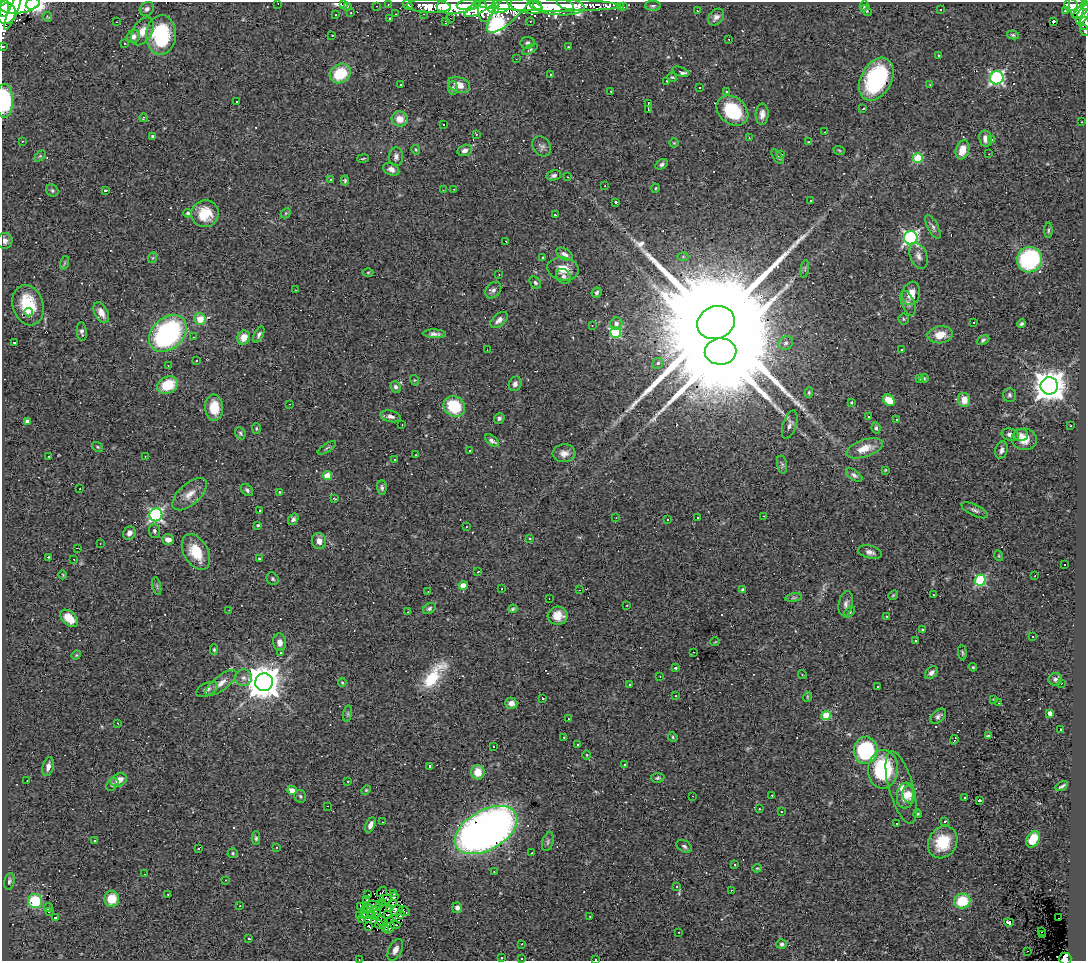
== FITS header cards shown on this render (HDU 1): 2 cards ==
NAXIS1  =                 1084
NAXIS2  =                  959

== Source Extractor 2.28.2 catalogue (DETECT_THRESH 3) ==
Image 1084 x 959 px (HDU 1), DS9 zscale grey, 1 PNG px = 1 image px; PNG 1088 x 963 px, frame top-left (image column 1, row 959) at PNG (2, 2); each listed source drawn as its Kron ellipse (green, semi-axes under 4 px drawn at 4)
Background 0.687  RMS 0.094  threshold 0.281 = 3 sigma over >= 5 px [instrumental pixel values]
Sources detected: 431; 2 with non-positive FLUX_AUTO (blend fragments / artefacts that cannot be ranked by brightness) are neither listed nor drawn; the other 429 listed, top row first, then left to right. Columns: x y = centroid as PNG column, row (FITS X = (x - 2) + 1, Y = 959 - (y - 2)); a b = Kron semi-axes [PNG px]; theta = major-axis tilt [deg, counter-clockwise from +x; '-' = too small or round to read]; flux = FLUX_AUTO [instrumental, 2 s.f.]
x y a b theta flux
278 3 2 2 - 3.4
20 4 20 9 9 4300
33 4 7 5 25 1000
344 4 3 3 - 16
388 4 3 2 - 8.6
407 5 5 3 - 37
456 5 19 8 5 1800
469 5 12 5 6 1600
492 5 10 6 -63 910
503 5 10 6 37 880
537 5 5 4 - 840
546 5 74 6 -1 1800
565 5 9 4 -20 350
1071 5 7 6 - 180
347 6 4 4 - 10
376 6 2 2 - 5.1
429 6 22 6 -2 440
480 6 17 6 32 880
511 6 34 11 48 1900
525 6 18 7 -15 2700
557 6 28 9 -5 1100
653 6 8 5 0 14
864 6 6 4 77 7.8
1076 6 13 7 -80 510
1084 6 4 3 - 220
4 7 9 5 85 3000
620 7 3 2 - 3.4
623 7 2 2 - 4.2
486 8 14 7 83 810
147 9 8 6 45 19
866 10 6 4 -53 8.3
941 10 3 2 - 20
1081 10 11 3 44 410
13 11 21 4 67 520
697 11 3 2 - 9.2
1065 11 4 2 - 8.3
351 13 2 2 - 5.3
6 14 11 9 69 3100
396 14 3 2 - 6.6
423 14 3 2 - 6.3
336 15 3 2 - 4.2
1083 15 11 5 63 410
48 17 5 3 - 5.3
716 17 9 7 47 28
390 18 3 3 - 10
450 18 2 2 - 4
446 21 3 2 - 7.1
530 21 3 2 - 6
1054 21 3 3 - 120
117 22 3 2 - 8.7
1084 23 6 5 - 80
1084 30 6 2 -76 22
142 31 15 9 59 64
161 35 20 15 86 510
1013 35 6 4 -11 10
133 36 7 6 - 30
332 36 2 2 - 3.4
729 39 3 2 - 24
124 43 3 2 - 6.6
527 43 7 6 - 13
3 46 3 2 - 16
568 47 2 2 - 3
530 49 8 4 29 11
939 55 3 3 - 150
516 59 2 2 - 4
681 72 9 3 -19 37
340 74 11 9 35 230
550 75 3 2 - 6.1
672 77 5 4 - 6.8
997 78 7 6 - 1300
876 79 23 15 61 620
667 82 4 2 - 5.6
401 85 3 3 - 53
459 85 11 7 -21 62
930 85 4 4 - 4.8
453 88 7 5 -87 14
699 88 3 3 - 9.4
611 91 3 3 - 8.5
726 91 4 3 - 7.8
4 101 17 8 89 390
236 101 3 2 - 6.4
648 104 4 2 - 5.9
648 109 3 2 - 4.9
863 109 3 2 - 6.5
732 111 17 13 -40 320
762 114 10 6 86 37
143 118 4 3 - 5.2
400 119 8 7 - 66
1082 122 2 2 - 4.5
443 125 3 2 - 16
825 132 2 2 - 4.4
476 134 3 2 - 5.3
152 136 4 4 - 10
749 138 3 3 - 4.2
985 139 8 6 -80 40
992 139 3 3 - 18
22 141 2 2 - 4.8
808 142 2 2 - 3.7
674 143 5 4 - 6.7
542 146 11 8 -52 23
416 150 5 3 - 5.6
465 150 7 5 16 24
839 150 6 3 -19 7
963 150 10 6 72 83
781 154 4 3 - 6
989 154 2 2 - 3.4
40 156 6 4 44 8.5
396 157 9 7 86 23
778 157 8 4 -54 12
918 158 5 4 - 330
363 159 6 3 10 6.3
661 164 6 4 31 17
391 169 8 6 -25 27
554 175 7 5 13 17
568 177 3 2 - 8.5
330 180 3 3 - 53
345 180 5 4 - 11
605 186 2 2 - 4.5
656 188 4 3 - 5.3
454 189 3 2 - 11
52 190 6 5 - 12
105 190 3 3 - 45
443 190 2 2 - 3.7
810 201 3 3 - 9.9
615 202 3 3 - 59
188 213 4 3 - 14
286 213 6 4 45 9.1
205 214 14 13 - 180
555 215 3 2 - 4.9
933 227 13 5 -62 20
1048 230 8 3 89 8.6
911 238 7 6 - 1500
5 241 8 7 - 27
506 241 3 2 - 30
565 254 9 5 -30 31
919 256 13 8 -70 36
543 257 3 3 - 290
683 257 5 3 - 6.5
152 258 5 3 - 6.3
1029 260 13 12 - 740
64 263 7 4 71 9
563 269 16 11 -10 96
805 269 9 3 79 10
368 272 5 3 - 6.7
499 275 2 2 - 4.8
563 276 8 6 -48 21
535 283 7 5 -51 13
295 290 3 2 - 5.3
493 290 9 7 47 25
597 293 5 4 - 15
911 293 12 9 77 88
908 303 13 6 -67 25
28 305 20 15 -72 220
28 312 4 3 - 20
101 313 11 6 -64 56
200 319 6 5 - 66
904 319 5 5 - 10
499 320 10 6 41 32
716 323 19 16 20 370000
974 323 3 3 - 110
616 324 6 6 - 26
1021 324 4 3 - 12
592 326 3 2 - 3
82 332 9 5 -84 19
168 333 21 15 43 1200
616 333 5 5 - 550
434 334 11 4 -2 25
259 335 8 4 63 17
940 335 13 8 8 92
193 337 2 2 - 4.4
244 337 7 6 - 74
983 340 6 4 26 12
14 342 3 3 - 74
786 343 8 6 33 20
901 349 3 3 - 25
487 350 2 2 - 3.5
721 351 16 13 2 220000
197 361 3 3 - 45
658 363 6 5 - 19
168 365 3 2 - 3.7
919 378 3 3 - 16
924 379 5 4 - 8.9
414 380 5 3 - 6.1
515 384 7 6 - 23
168 385 11 8 24 200
1049 386 9 8 - 11000
396 387 6 5 - 19
809 392 5 4 - 7.3
1009 395 7 6 - 9.4
889 400 6 5 - 54
964 400 7 6 - 81
852 403 4 4 - 7.5
290 404 2 2 - 3.7
454 406 11 10 - 270
214 408 13 9 -86 140
391 416 10 5 -13 26
869 417 3 2 - 8.9
499 418 5 5 - 14
896 420 3 3 - 17
27 421 4 4 - 30
402 425 2 2 - 4.1
790 425 15 6 72 28
1070 426 3 2 - 7.8
256 428 5 4 - 8.1
876 428 6 4 -83 12
240 433 6 5 - 12
1010 435 9 6 -16 27
1021 435 7 6 - 22
1024 439 12 11 - 72
492 440 8 4 -38 22
98 447 6 4 -37 7.5
327 448 10 3 32 9.4
864 448 19 8 18 100
470 450 3 3 - 13
1001 450 9 6 76 22
564 453 11 9 4 44
416 455 3 2 - 8.4
49 456 3 2 - 7.3
145 456 2 2 - 3.9
395 460 3 3 - 52
782 464 9 5 -79 14
885 470 3 2 - 5.2
854 475 9 5 -35 19
328 476 4 4 - 150
382 488 7 5 -88 15
80 489 2 2 - 4.3
247 490 7 5 -48 15
279 492 3 2 - 110
190 494 21 10 42 77
335 499 3 3 - 5.8
975 510 14 5 -26 23
259 511 3 2 - 7.3
156 515 6 6 - 1300
764 516 2 2 - 5.2
616 518 2 2 - 2.9
697 518 3 3 - 37
293 519 6 4 56 17
668 520 3 3 - 25
258 525 3 3 - 8.6
466 527 3 2 - 13
154 531 7 5 -85 14
129 533 7 6 - 31
529 538 3 3 - 16
168 539 6 5 - 42
319 541 8 7 - 43
100 543 3 2 - 4.5
77 548 2 2 - 3.5
196 552 19 12 -61 180
870 552 12 6 -14 28
999 556 5 3 - 6.1
48 557 3 2 - 6.2
74 559 2 2 - 3.9
259 559 3 3 - 5.7
1065 564 3 3 - 43
478 572 3 2 - 7.7
63 575 4 3 - 4.7
1035 576 3 2 - 9.9
273 579 6 5 - 13
980 580 5 5 - 590
157 586 9 3 -77 12
463 586 4 4 - 97
502 589 3 2 - 17
580 590 3 2 - 5.5
743 590 4 3 - 20
428 592 3 3 - 4.5
893 595 5 4 - 7.5
934 595 3 2 - 5
549 598 2 2 - 5.9
794 598 8 4 8 12
846 604 12 7 78 28
627 605 2 2 - 4.9
429 609 7 4 34 14
513 609 4 3 - 10
229 610 2 2 - 3.3
408 612 2 2 - 3.9
849 612 7 4 44 12
558 616 10 9 - 76
887 616 3 3 - 6
69 618 10 6 -45 83
922 629 3 2 - 5.2
1033 637 3 3 - 15
916 641 3 2 - 11
280 642 9 6 -82 42
715 642 5 3 - 4.4
214 650 5 4 - 8.2
280 652 3 3 - 24
694 652 3 2 - 7.6
962 653 7 4 -84 9
76 655 5 4 - 6.3
973 667 4 3 - 6.9
676 668 3 3 - 23
931 673 7 5 46 25
802 674 4 3 - 4.6
660 676 2 2 - 4.2
243 678 8 8 - 29
1055 679 7 6 - 17
264 682 9 8 - 15000
342 682 4 4 - 6.4
221 683 19 7 38 57
1061 683 2 2 - 4.3
629 684 3 3 - 14
877 686 2 2 - 5.3
207 689 12 6 26 26
676 696 3 3 - 5
807 697 5 3 - 5.2
542 698 3 2 - 9.4
993 699 3 2 - 4.5
511 703 6 5 - 34
999 703 3 2 - 5.4
1050 713 4 4 - 54
348 714 8 4 82 10
826 715 5 4 - 250
938 716 9 5 42 20
568 719 2 2 - 6.1
118 723 3 2 - 8.3
1061 729 3 2 - 5.7
989 736 4 3 - 15
564 737 3 2 - 5.8
673 737 5 4 - 8.4
954 740 5 2 - 18
578 745 3 3 - 15
494 746 3 3 - 18
866 750 13 12 - 590
587 755 5 3 - 5
624 764 3 2 - 5.4
430 766 3 3 - 19
48 767 9 5 76 29
883 769 19 15 86 550
478 772 7 7 - 91
658 778 7 4 5 12
119 780 8 6 27 65
27 781 3 2 - 9.5
348 781 3 3 - 16
112 784 7 5 49 12
1062 786 7 3 31 14
901 787 37 12 -74 110
292 790 5 4 - 51
366 790 5 4 - 6.8
909 794 9 6 -79 47
772 795 3 2 - 12
905 795 13 8 84 67
300 796 6 6 - 12
692 796 3 2 - 22
965 798 3 3 - 22
979 800 4 2 - 8.7
328 806 3 2 - 6.9
759 809 3 2 - 58
781 812 3 2 - 9.6
918 814 4 3 - 8
945 821 3 2 - 6.1
382 822 2 2 - 4.1
896 824 3 3 - 25
370 825 8 4 64 34
486 830 34 20 30 4900
256 838 7 4 90 11
1033 839 9 6 62 130
94 840 3 3 - 13
548 842 10 5 73 15
943 842 17 14 59 230
684 846 8 5 -33 17
276 847 3 2 - 4.9
198 849 3 2 - 43
233 853 5 4 - 11
532 853 3 2 - 7.7
735 865 2 2 - 5.2
757 868 5 4 - 6.4
494 871 2 2 - 5.8
145 874 2 2 - 3.9
225 880 3 2 - 8.1
9 881 8 5 78 18
677 886 3 3 - 6.2
731 890 3 2 - 5
382 892 6 2 50 11
393 893 3 2 - 5.4
168 894 3 2 - 6.7
368 895 3 2 - 7.5
394 897 4 2 - 6.3
112 899 7 7 - 130
387 899 5 2 - 6.1
367 900 3 2 - 3.3
35 901 7 7 - 240
962 901 8 7 - 220
382 903 3 2 - 4.8
393 903 4 2 - 5.7
380 905 3 2 - 7.6
240 906 3 2 - 12
360 906 3 2 - 3.8
373 906 9 4 -7 7.3
48 907 4 2 - 6.7
389 908 3 3 - 7.6
457 908 5 5 - 23
369 909 4 2 - 5.6
365 910 3 2 - 2.6
396 910 6 5 - 11
404 911 6 2 -37 6.9
49 912 3 2 - 8.5
376 912 6 4 -50 2.3
400 914 4 3 - 7.1
360 915 3 2 - 6.3
364 915 3 2 - 1.4
371 915 3 2 - 5.4
387 915 4 2 - 2.9
590 916 3 2 - 4.6
55 917 3 3 - 46
376 917 4 2 - 9.7
1059 918 2 2 - 4.2
369 919 3 2 - 4.6
362 920 3 2 - 4.7
391 920 3 2 - 3.6
381 921 5 2 - 2.2
1009 922 5 4 - 51
380 925 4 2 - 5.5
395 925 5 2 - 5.8
369 926 3 3 - 6.6
389 928 6 2 49 6.8
385 929 4 2 - 8.6
678 932 3 2 - 6
1042 932 3 2 - 23
1042 934 3 2 - 19
249 939 3 2 - 10
522 944 2 2 - 4.1
782 944 5 5 - 17
395 950 11 6 64 38
1028 951 3 2 - 29
502 957 3 3 - 14
522 958 3 2 - 6.7
1065 958 6 6 - 120
596 959 2 2 - 5.5
359 960 2 2 - 10
At the frame edge (FLAGS 8, measured only in part): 12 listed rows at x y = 20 4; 33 4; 344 4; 1084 6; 4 7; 1084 23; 1084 30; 3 46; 4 101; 1065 958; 596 959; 359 960
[2 non-positive-flux detections neither listed nor drawn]